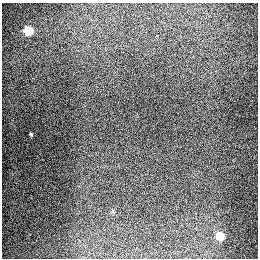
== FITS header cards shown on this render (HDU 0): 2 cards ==
NAXIS1  =                  256
NAXIS2  =                  256

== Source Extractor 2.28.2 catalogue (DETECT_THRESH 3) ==
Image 256 x 256 px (HDU 0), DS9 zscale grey, 1 PNG px = 1 image px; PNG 260 x 260 px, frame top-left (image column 1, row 256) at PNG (2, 3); no overlay
Background 1280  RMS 26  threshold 78.4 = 3 sigma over >= 5 px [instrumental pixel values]
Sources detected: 3; all 3 listed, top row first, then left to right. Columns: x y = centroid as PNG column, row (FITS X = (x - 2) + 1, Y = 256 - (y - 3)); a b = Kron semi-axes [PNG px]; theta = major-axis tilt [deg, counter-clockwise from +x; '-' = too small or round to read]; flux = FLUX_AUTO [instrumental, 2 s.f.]
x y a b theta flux
28 31 5 5 - 89000
31 134 3 3 - 2200
220 236 6 5 - 66000